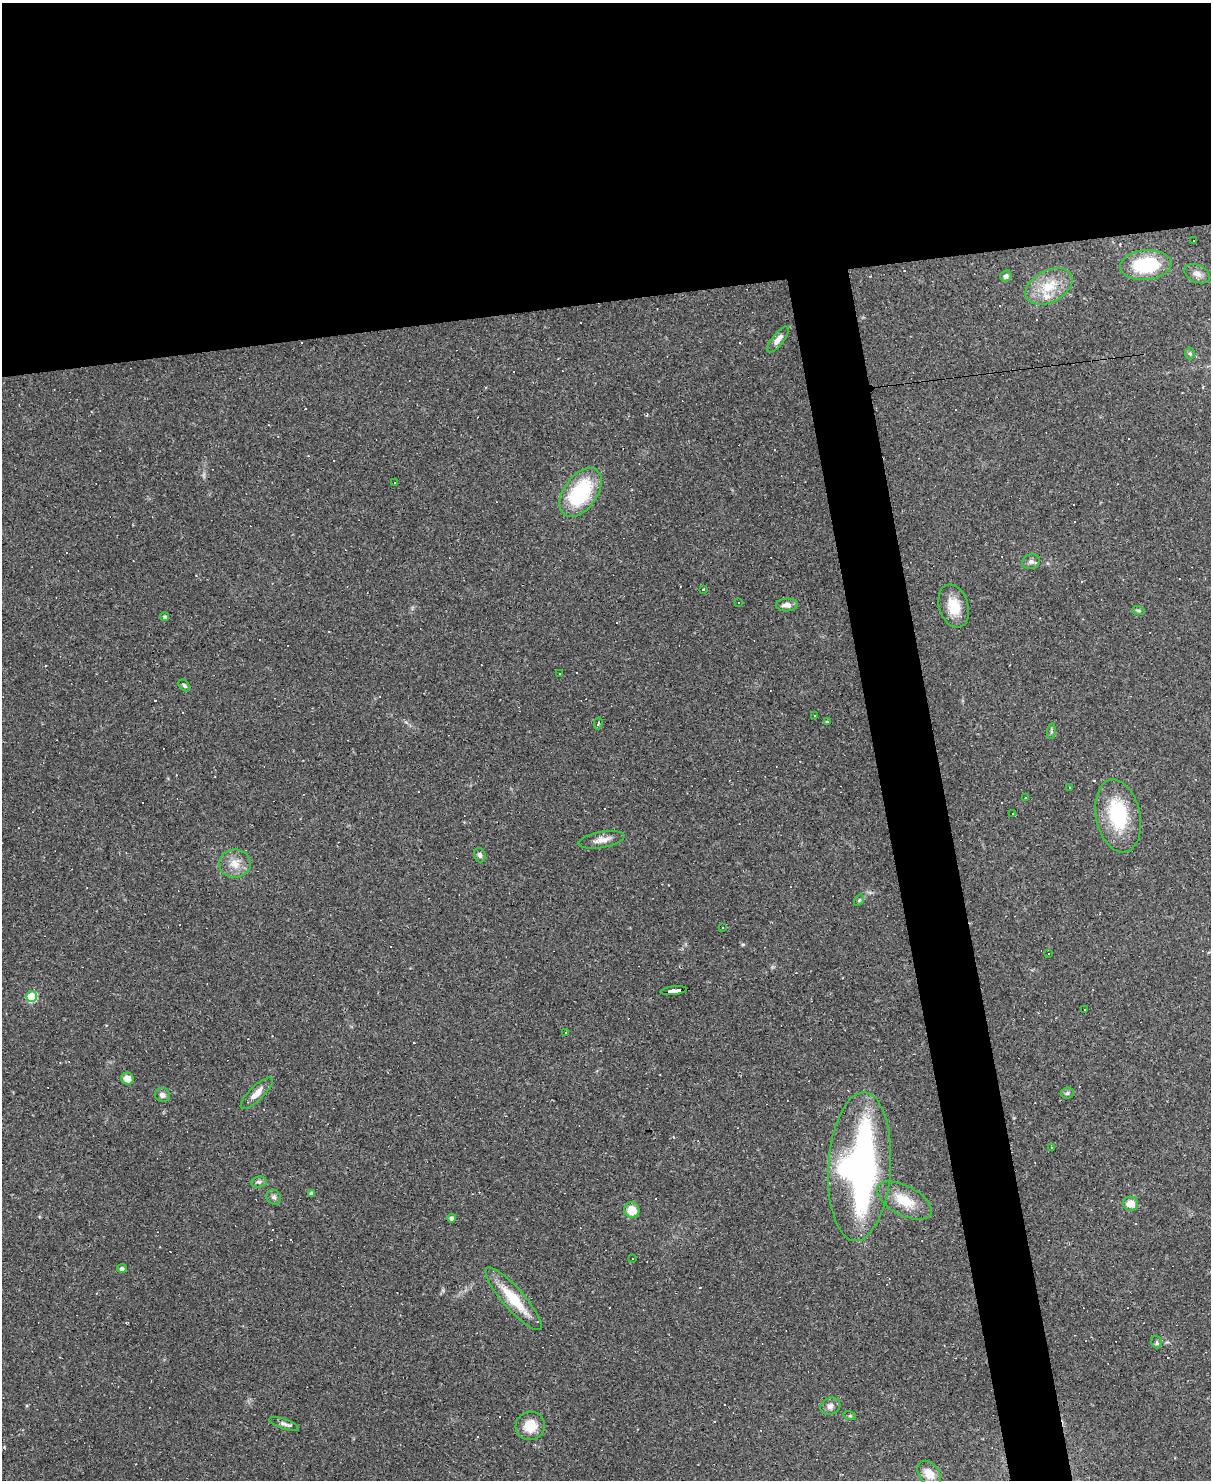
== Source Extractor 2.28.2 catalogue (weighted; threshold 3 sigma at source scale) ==
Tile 2 of 4 x 3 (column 2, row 1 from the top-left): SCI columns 1209-2417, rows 3203-4680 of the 4834 x 4815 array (HDU 1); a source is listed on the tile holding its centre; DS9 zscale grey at full resolution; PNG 1213 x 1482 px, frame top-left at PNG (2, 3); each listed source drawn as its Kron ellipse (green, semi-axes under 4 px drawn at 4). Shown black and unused: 24% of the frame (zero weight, under 2 of 3 exposures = <1% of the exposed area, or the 3 px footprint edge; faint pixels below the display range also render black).
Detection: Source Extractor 2.28.2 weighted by HDU 2 'WHT'; one run over the whole footprint, this tile lists its part. Background 0.148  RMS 0.0072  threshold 0.0323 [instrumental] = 3 sigma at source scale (4.5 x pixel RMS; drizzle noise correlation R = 1.50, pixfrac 1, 0.05/0.05 arcsec/px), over >= 5 px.
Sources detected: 97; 38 cosmic-ray / hot-pixel residue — neither listed nor drawn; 1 inside a brighter listed object's ellipse — not listed separately; the other 58 listed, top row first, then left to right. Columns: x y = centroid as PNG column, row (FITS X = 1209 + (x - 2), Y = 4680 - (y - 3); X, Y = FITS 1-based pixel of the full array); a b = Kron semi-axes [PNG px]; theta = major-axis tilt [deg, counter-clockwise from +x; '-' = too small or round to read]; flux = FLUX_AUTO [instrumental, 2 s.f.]
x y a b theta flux
1193 240 2 2 - 0.65
1146 265 26 15 4 41
1197 274 13 8 -25 4.2
1006 276 6 5 - 2.3
1049 286 25 16 28 19
778 340 16 6 52 4.4
1190 354 6 5 - 1.1
395 483 2 2 - 0.73
581 492 28 16 55 54
1031 561 9 7 13 2.6
703 589 3 3 - 2
739 602 3 2 - 0.49
787 605 11 6 3 4.1
954 606 22 14 -72 15
1138 610 6 4 -19 1.1
165 617 4 4 - 1.2
560 673 2 2 - 0.73
184 686 7 5 -49 1.2
815 716 3 3 - 8.6
827 721 3 2 - 0.71
598 723 6 2 77 1.2
1051 731 8 4 82 1.2
1069 787 3 2 - 0.55
1026 798 2 2 - 0.5
1013 813 3 3 - 1.1
1118 816 37 22 -78 46
602 840 23 8 10 5.9
480 855 7 5 -72 1.8
235 864 16 14 -1 9
859 900 6 4 57 0.89
722 928 3 2 - 0.74
1049 954 3 3 - 1.2
674 991 13 3 7 83
31 997 5 5 - 42
1084 1009 3 3 - 1.8
566 1033 3 3 - 1.4
127 1079 6 6 - 5.8
257 1093 21 7 44 5.9
1067 1093 6 5 - 1.4
162 1095 7 7 - 2.6
1051 1147 3 2 - 0.51
860 1167 74 31 86 250
259 1182 8 5 6 1.7
311 1194 4 4 - 2.3
274 1197 8 7 - 2.1
904 1201 30 14 -28 17
1130 1204 7 7 - 8.6
632 1210 8 7 - 11
451 1218 4 4 - 2
632 1259 2 2 - 0.67
122 1269 5 4 - 1.9
514 1299 40 10 -49 25
1156 1342 6 5 - 1.8
830 1406 10 8 25 3.2
850 1416 6 4 -18 0.95
284 1424 16 5 -20 2.6
530 1426 15 14 - 13
929 1474 14 10 -53 8
Overlapping masked pixels (flux is a lower limit): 1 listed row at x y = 674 991